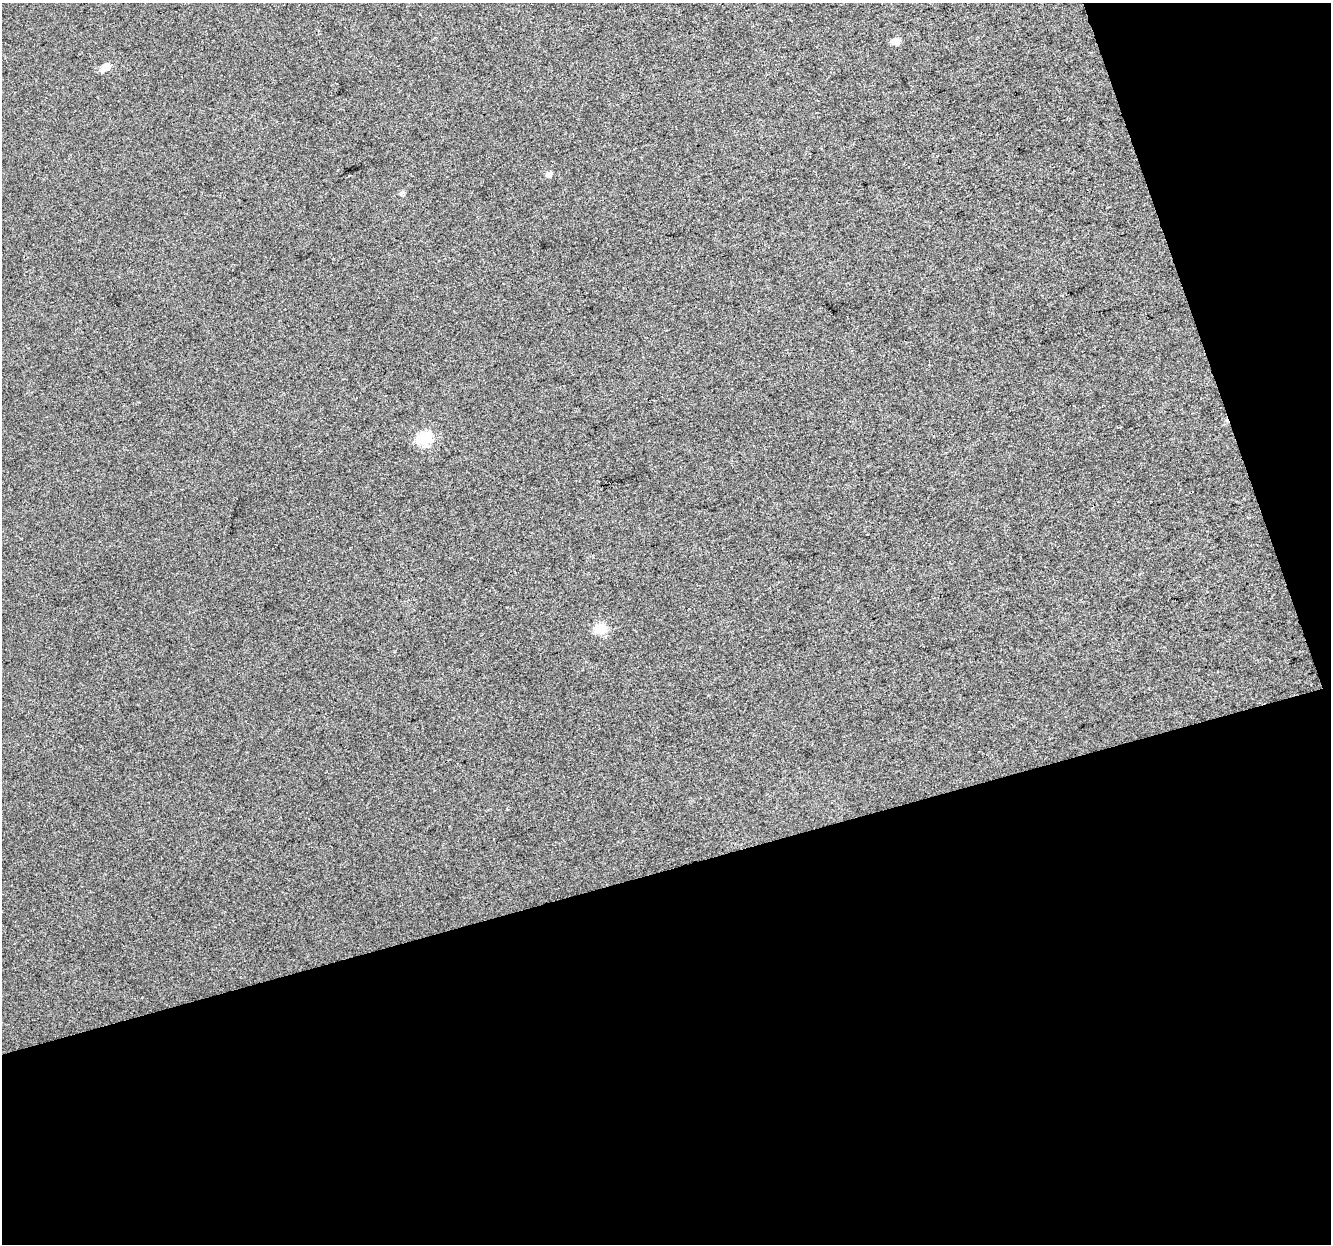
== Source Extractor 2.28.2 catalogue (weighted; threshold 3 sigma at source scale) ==
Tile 4 of 2 x 2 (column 2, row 2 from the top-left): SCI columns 1329-2657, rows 40-1281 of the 2659 x 2579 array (HDU 1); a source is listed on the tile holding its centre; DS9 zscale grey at full resolution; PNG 1333 x 1246 px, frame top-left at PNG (2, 3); no overlay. Shown black and unused: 35% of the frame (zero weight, under 3 of 4 exposures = <1% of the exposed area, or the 3 px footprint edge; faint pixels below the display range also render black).
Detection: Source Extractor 2.28.2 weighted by HDU 2 'WHT'; one run over the whole footprint, this tile lists its part. Background 0.0471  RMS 0.011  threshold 0.0513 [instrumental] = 3 sigma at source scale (4.5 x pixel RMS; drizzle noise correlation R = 1.50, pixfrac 1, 0.0396/0.0396 arcsec/px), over >= 5 px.
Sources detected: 6; all 6 listed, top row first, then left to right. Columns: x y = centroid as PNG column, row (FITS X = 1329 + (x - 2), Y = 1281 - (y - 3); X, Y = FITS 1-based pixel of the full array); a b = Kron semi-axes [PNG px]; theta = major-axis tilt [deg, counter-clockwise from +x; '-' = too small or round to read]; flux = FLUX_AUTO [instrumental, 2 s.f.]
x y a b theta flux
895 41 6 5 - 12
105 67 9 5 37 15
549 174 6 5 - 5.3
401 193 6 5 - 3.1
424 439 7 6 - 130
600 629 6 6 - 68